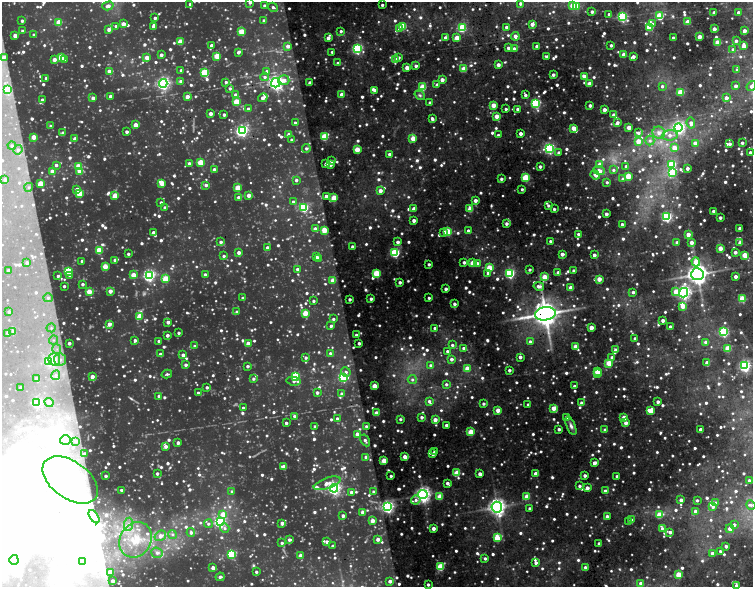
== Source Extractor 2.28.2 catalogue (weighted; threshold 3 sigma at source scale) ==
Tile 10 of 4 x 4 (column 2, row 3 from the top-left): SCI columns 1503-3004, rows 1302-2470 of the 6564 x 5149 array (HDU 1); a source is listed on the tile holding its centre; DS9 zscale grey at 2 x 2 block average (1 PNG px = mean of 2 x 2 image px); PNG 755 x 589 px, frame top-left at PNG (2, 2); each listed source drawn as its Kron ellipse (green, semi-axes under 4 px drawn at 4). Shown black and unused: <1% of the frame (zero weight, under 2 of 5 exposures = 11% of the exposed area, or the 3 px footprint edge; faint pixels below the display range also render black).
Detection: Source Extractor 2.28.2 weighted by HDU 2 'WHT'; one run over the whole footprint, this tile lists its part. Background 0.195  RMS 0.044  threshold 0.196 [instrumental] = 3 sigma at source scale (4.5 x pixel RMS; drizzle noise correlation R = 1.50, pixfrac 1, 0.05/0.05 arcsec/px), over >= 5 px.
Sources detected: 1924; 159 too faint to see at this stretch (2 x 2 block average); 41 inside a brighter object's white glare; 5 cosmic-ray / hot-pixel residue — neither listed nor drawn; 8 coinciding with a brighter row at this scale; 39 inside a brighter listed object's ellipse — not listed separately; of the other 1672, all 500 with FLUX_AUTO >= 21.8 (the completeness limit of this list) listed and drawn (1172 fainter detections not listed), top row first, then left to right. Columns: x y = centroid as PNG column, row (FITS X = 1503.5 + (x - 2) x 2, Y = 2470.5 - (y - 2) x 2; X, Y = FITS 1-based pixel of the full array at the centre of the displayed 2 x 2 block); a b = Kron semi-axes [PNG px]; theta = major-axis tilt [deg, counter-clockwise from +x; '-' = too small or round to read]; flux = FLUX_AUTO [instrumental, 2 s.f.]
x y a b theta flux
250 2 3 3 - 23
190 4 3 2 - 29
520 4 3 3 - 25
382 5 2 2 - 26
572 5 3 3 - 160
108 6 6 4 16 55
264 6 3 3 - 30
576 6 3 3 - 280
273 7 5 3 - 26
592 12 2 2 - 30
738 12 2 2 - 26
714 13 3 3 - 47
609 14 2 2 - 24
660 16 3 3 - 420
622 17 3 3 - 1100
155 18 2 2 - 29
22 21 2 2 - 26
264 21 3 3 - 34
59 22 3 3 - 230
688 22 3 3 - 160
123 24 3 3 - 100
532 24 3 2 - 72
652 24 3 3 - 38
116 26 3 3 - 23
403 26 3 3 - 340
153 27 3 2 - 25
506 27 3 3 - 24
462 28 3 3 - 610
650 28 4 3 - 220
109 29 3 3 - 54
399 29 3 3 - 53
714 29 3 2 - 69
23 31 2 2 - 30
341 31 3 3 - 24
744 31 3 2 - 69
242 32 3 3 - 280
34 35 3 3 - 22
15 36 2 2 - 86
515 36 4 3 - 68
699 37 3 3 - 110
328 38 3 3 - 56
445 38 3 3 - 53
457 38 3 3 - 200
673 38 3 2 - 39
736 41 3 3 - 25
180 42 3 3 - 180
718 42 3 3 - 150
211 45 3 2 - 41
611 45 2 2 - 25
288 46 3 3 - 52
537 46 3 3 - 40
744 46 4 2 - 74
508 48 3 3 - 33
357 49 4 3 - 1200
514 49 4 4 - 34
733 49 4 3 - 25
238 52 3 3 - 35
332 52 2 2 - 24
624 54 3 3 - 93
161 55 3 3 - 37
217 56 3 3 - 280
547 56 4 2 - 32
62 57 3 3 - 340
633 57 3 2 - 42
3 58 3 2 - 30
147 58 3 3 - 97
398 58 3 3 - 27
64 59 3 3 - 38
395 59 3 3 - 77
54 60 3 3 - 63
338 63 3 3 - 23
498 65 3 2 - 63
416 66 2 2 - 35
407 68 3 3 - 74
464 69 3 3 - 170
181 70 3 3 - 34
737 70 3 3 - 23
109 71 4 3 - 78
267 72 3 3 - 50
205 73 3 3 - 630
553 75 2 2 - 33
584 76 3 3 - 110
265 77 4 4 - 31
46 78 3 3 - 31
284 80 6 5 - 61
442 80 3 3 - 80
181 81 3 3 - 39
226 82 3 3 - 24
163 83 4 4 - 2200
276 83 4 4 - 2900
310 83 2 2 - 73
589 84 3 3 - 130
437 85 4 3 - 32
662 86 4 3 - 25
736 86 3 2 - 47
751 86 5 3 - 44
423 87 3 3 - 310
230 88 4 4 - 26
8 90 3 3 - 490
374 90 3 3 - 28
681 92 3 3 - 330
342 94 3 3 - 68
236 95 3 3 - 50
420 95 6 4 -36 22
525 95 4 2 - 31
110 96 3 3 - 47
187 97 3 3 - 72
93 98 3 3 - 44
263 98 5 3 - 59
726 98 3 2 - 62
42 100 3 3 - 29
236 102 3 3 - 300
430 103 2 2 - 32
536 103 4 3 - 920
493 105 3 3 - 170
590 105 3 2 - 39
248 109 3 3 - 22
506 109 2 2 - 22
517 109 2 2 - 35
604 110 3 2 - 64
210 114 3 2 - 65
224 115 3 2 - 32
614 115 3 3 - 87
496 116 3 2 - 120
432 119 4 2 - 38
617 122 3 3 - 29
295 123 3 3 - 34
691 123 5 4 - 46
135 125 3 3 - 110
51 126 3 3 - 28
573 128 3 3 - 100
629 128 3 3 - 110
678 128 4 4 - 2200
242 130 4 4 - 1600
127 132 2 2 - 34
63 133 3 3 - 53
520 133 3 2 - 56
638 133 3 2 - 29
659 133 6 6 - 61
289 134 3 3 - 50
498 135 2 2 - 26
670 135 8 5 4 61
34 137 3 3 - 130
324 137 4 3 - 390
413 138 3 3 - 200
75 139 3 2 - 85
291 140 3 3 - 27
638 141 3 3 - 130
650 141 5 4 - 28
695 143 3 3 - 62
742 143 3 3 - 28
729 144 2 2 - 39
12 146 4 4 - 32
306 148 4 4 - 27
549 148 4 3 - 1400
674 148 3 3 - 140
18 150 4 4 - 40
357 150 3 3 - 240
750 152 2 2 - 32
559 153 3 3 - 36
390 154 2 2 - 51
331 161 3 3 - 27
200 162 3 3 - 250
189 163 4 3 - 44
326 164 3 2 - 38
330 164 3 2 - 48
600 164 3 3 - 75
672 164 3 3 - 450
56 165 3 3 - 30
540 166 2 2 - 31
626 166 3 3 - 23
78 167 3 3 - 270
687 168 3 2 - 39
214 170 4 3 - 52
613 170 4 4 - 24
52 171 3 3 - 100
80 171 3 3 - 190
599 171 6 4 -20 85
672 173 4 3 - 430
595 175 5 3 - 60
628 176 3 3 - 260
526 178 3 3 - 470
501 179 3 2 - 26
623 179 4 4 - 29
5 180 3 3 - 36
296 180 3 3 - 28
607 182 3 3 - 23
162 183 3 3 - 190
41 184 3 3 - 280
206 185 3 3 - 31
29 187 4 4 - 23
238 188 3 3 - 220
77 189 3 3 - 45
522 189 2 2 - 22
380 191 3 3 - 68
79 193 3 3 - 340
115 195 3 3 - 170
249 195 3 2 - 83
326 196 3 2 - 32
238 197 3 3 - 29
334 198 3 3 - 270
475 200 3 2 - 57
161 202 3 2 - 24
293 202 3 3 - 28
548 205 2 2 - 22
165 207 3 3 - 29
304 207 3 3 - 800
414 209 3 3 - 84
470 209 3 3 - 180
554 209 2 2 - 25
713 211 2 2 - 35
606 214 2 2 - 44
667 217 4 3 - 1200
720 218 2 2 - 34
414 220 3 2 - 53
506 223 3 2 - 35
622 224 3 2 - 25
740 228 3 2 - 66
315 229 3 3 - 63
324 230 3 3 - 210
468 231 3 2 - 35
444 232 4 4 - 28
448 232 3 3 - 370
153 233 4 3 - 41
578 234 2 2 - 23
688 234 3 3 - 75
550 241 2 2 - 24
221 242 3 3 - 32
398 242 3 3 - 45
677 242 3 3 - 33
691 242 3 3 - 68
740 243 3 2 - 70
352 247 2 2 - 31
267 248 2 2 - 49
720 248 3 3 - 110
99 250 3 3 - 340
735 252 2 2 - 38
239 253 3 3 - 54
395 253 3 3 - 930
128 254 2 2 - 23
562 254 3 2 - 61
594 255 2 2 - 46
745 255 3 3 - 230
224 256 3 3 - 24
316 257 2 2 - 46
319 258 3 3 - 25
115 260 3 3 - 40
82 261 3 3 - 26
464 262 3 2 - 32
696 262 4 3 - 140
27 263 2 2 - 34
472 263 3 3 - 190
477 263 3 3 - 39
429 264 2 2 - 25
105 266 3 3 - 210
489 268 3 3 - 250
297 269 3 3 - 30
8 270 2 2 - 35
530 270 2 2 - 23
68 271 3 3 - 460
574 271 2 2 - 29
558 272 3 3 - 30
377 273 3 3 - 430
488 273 3 3 - 46
510 273 3 3 - 1100
697 274 6 6 - 5500
133 275 3 3 - 170
149 275 4 4 - 1700
205 275 3 3 - 38
58 276 2 2 - 22
70 276 4 3 - 27
545 277 3 3 - 220
735 277 2 2 - 54
166 279 3 3 - 270
599 279 3 3 - 130
333 280 3 3 - 150
400 282 2 2 - 31
82 284 3 3 - 28
64 286 2 2 - 23
539 286 5 3 - 42
571 288 3 3 - 120
446 289 2 2 - 34
110 291 3 2 - 82
89 292 3 3 - 210
633 292 3 2 - 26
676 292 3 3 - 160
683 293 5 4 - 2700
48 298 5 4 - 30
243 298 3 3 - 25
429 298 2 2 - 22
350 299 2 2 - 30
371 299 2 2 - 31
742 299 3 3 - 300
313 301 2 2 - 23
454 304 3 2 - 30
683 306 3 3 - 160
9 312 2 2 - 22
237 312 3 3 - 43
305 313 3 3 - 200
545 314 10 6 10 13000
139 316 4 3 - 190
333 319 3 3 - 24
663 320 2 2 - 55
168 322 3 2 - 50
109 324 3 3 - 67
331 326 3 3 - 30
670 327 2 2 - 27
51 328 4 4 - 27
435 328 3 2 - 28
591 328 3 3 - 110
13 331 2 2 - 27
724 332 3 3 - 1100
8 333 2 2 - 42
179 333 2 2 - 23
167 335 2 2 - 38
356 335 2 2 - 22
635 338 2 2 - 27
53 340 4 4 - 25
135 340 3 3 - 30
159 341 2 2 - 50
530 342 3 3 - 28
706 342 3 3 - 90
69 343 2 2 - 41
359 343 2 2 - 32
248 344 3 3 - 140
452 345 3 3 - 23
194 346 3 3 - 24
575 346 3 3 - 130
463 348 3 3 - 29
728 348 3 3 - 220
57 349 5 4 - 30
616 350 3 3 - 58
447 351 3 3 - 25
330 353 4 3 - 29
160 354 3 3 - 27
183 355 3 3 - 44
520 357 2 2 - 42
612 357 3 3 - 38
306 358 3 3 - 23
54 359 6 5 - 97
60 359 6 6 - 54
451 359 3 3 - 42
49 361 3 3 - 370
609 363 3 3 - 270
707 363 3 2 - 71
186 365 3 3 - 29
431 365 4 3 - 32
247 366 3 3 - 27
745 366 4 4 - 1600
467 368 3 3 - 180
509 370 2 2 - 30
597 371 3 3 - 140
346 372 5 4 - 26
167 374 5 3 - 23
598 374 3 2 - 140
56 375 5 4 - 24
296 376 4 3 - 600
92 377 3 2 - 67
343 377 3 3 - 950
36 378 3 2 - 39
253 379 3 3 - 24
412 379 4 4 - 29
294 381 7 4 -9 32
446 384 4 3 - 27
374 386 3 3 - 170
574 386 2 2 - 24
207 387 3 3 - 25
20 388 2 2 - 28
198 393 3 3 - 24
317 393 3 3 - 31
342 394 3 3 - 33
159 396 3 3 - 35
429 401 3 3 - 28
49 402 5 3 - 37
658 402 2 2 - 45
37 403 3 3 - 840
581 403 3 3 - 30
483 404 3 2 - 24
528 404 2 2 - 26
243 408 3 2 - 29
553 408 3 3 - 120
498 410 3 3 - 110
650 411 4 3 - 140
376 413 3 3 - 120
294 416 3 3 - 26
422 417 3 3 - 30
566 417 3 2 - 38
337 418 3 3 - 23
624 418 3 3 - 200
400 419 3 3 - 24
435 420 3 3 - 81
286 423 2 2 - 28
626 423 3 3 - 60
446 425 2 2 - 32
366 426 3 3 - 25
571 426 10 4 -68 40
315 427 3 3 - 28
559 429 2 2 - 33
700 429 2 2 - 41
605 430 3 3 - 37
471 432 3 3 - 300
357 434 3 3 - 54
65 440 5 5 - 36
365 440 6 3 -59 30
76 441 4 3 - 22
178 443 3 2 - 43
166 446 3 3 - 46
434 452 2 2 - 26
84 454 3 3 - 33
433 454 3 2 - 42
366 457 3 3 - 57
405 457 3 3 - 93
384 461 3 3 - 230
594 463 3 3 - 62
284 467 3 3 - 120
457 473 3 3 - 260
536 473 3 2 - 70
157 474 3 3 - 29
480 474 3 3 - 58
585 475 2 2 - 38
106 476 2 2 - 27
391 476 2 2 - 25
617 476 2 2 - 22
70 480 31 18 -36 590
749 480 2 2 - 26
327 483 14 5 19 96
447 483 3 2 - 41
579 486 2 2 - 30
334 488 4 4 - 2100
587 488 3 3 - 61
122 490 3 2 - 31
232 491 3 3 - 24
605 491 4 3 - 42
351 492 3 3 - 37
373 492 4 3 - 22
423 494 5 4 - 3000
440 496 3 3 - 210
527 496 3 3 - 150
416 500 4 4 - 31
681 500 3 2 - 52
697 500 3 3 - 23
715 503 3 3 - 41
751 505 5 4 - 23
387 507 4 4 - 2100
497 507 5 5 - 3800
713 507 4 4 - 26
530 508 2 2 - 31
695 511 3 3 - 45
363 512 3 3 - 86
223 514 3 3 - 120
659 515 3 3 - 250
343 516 3 3 - 39
607 516 3 2 - 52
94 517 7 4 -56 27
631 520 3 3 - 31
372 521 3 3 - 79
220 522 4 4 - 1500
629 522 3 3 - 34
282 523 3 3 - 43
128 524 6 4 82 38
208 524 4 4 - 24
734 525 3 3 - 34
225 528 5 4 - 31
433 528 3 3 - 58
662 528 3 3 - 22
730 529 4 3 - 66
191 532 4 3 - 30
670 532 3 3 - 35
172 534 4 4 - 23
160 536 6 4 35 62
497 538 4 3 - 280
378 539 3 3 - 56
136 540 18 15 59 310
289 540 3 3 - 31
327 542 3 3 - 32
282 543 3 3 - 22
599 543 2 2 - 33
333 546 3 3 - 24
726 546 2 2 - 37
720 551 4 3 - 26
157 553 6 5 - 40
712 553 3 3 - 35
232 554 3 3 - 690
300 556 3 3 - 91
485 558 3 2 - 23
14 560 5 4 - 30
83 562 3 2 - 30
536 563 2 2 - 31
440 567 3 3 - 420
585 567 3 3 - 25
213 568 3 3 - 58
110 572 3 3 - 180
256 572 3 3 - 23
679 575 3 3 - 250
220 577 4 3 - 25
113 581 2 2 - 43
390 581 3 3 - 42
641 583 3 3 - 43
428 585 2 2 - 23
736 586 3 2 - 40
Overlapping masked pixels (flux is a lower limit): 3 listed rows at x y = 276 83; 545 277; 545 314
Isophote crosses this tile's border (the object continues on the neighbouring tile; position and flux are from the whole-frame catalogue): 4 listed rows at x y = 250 2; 751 86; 750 152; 736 586